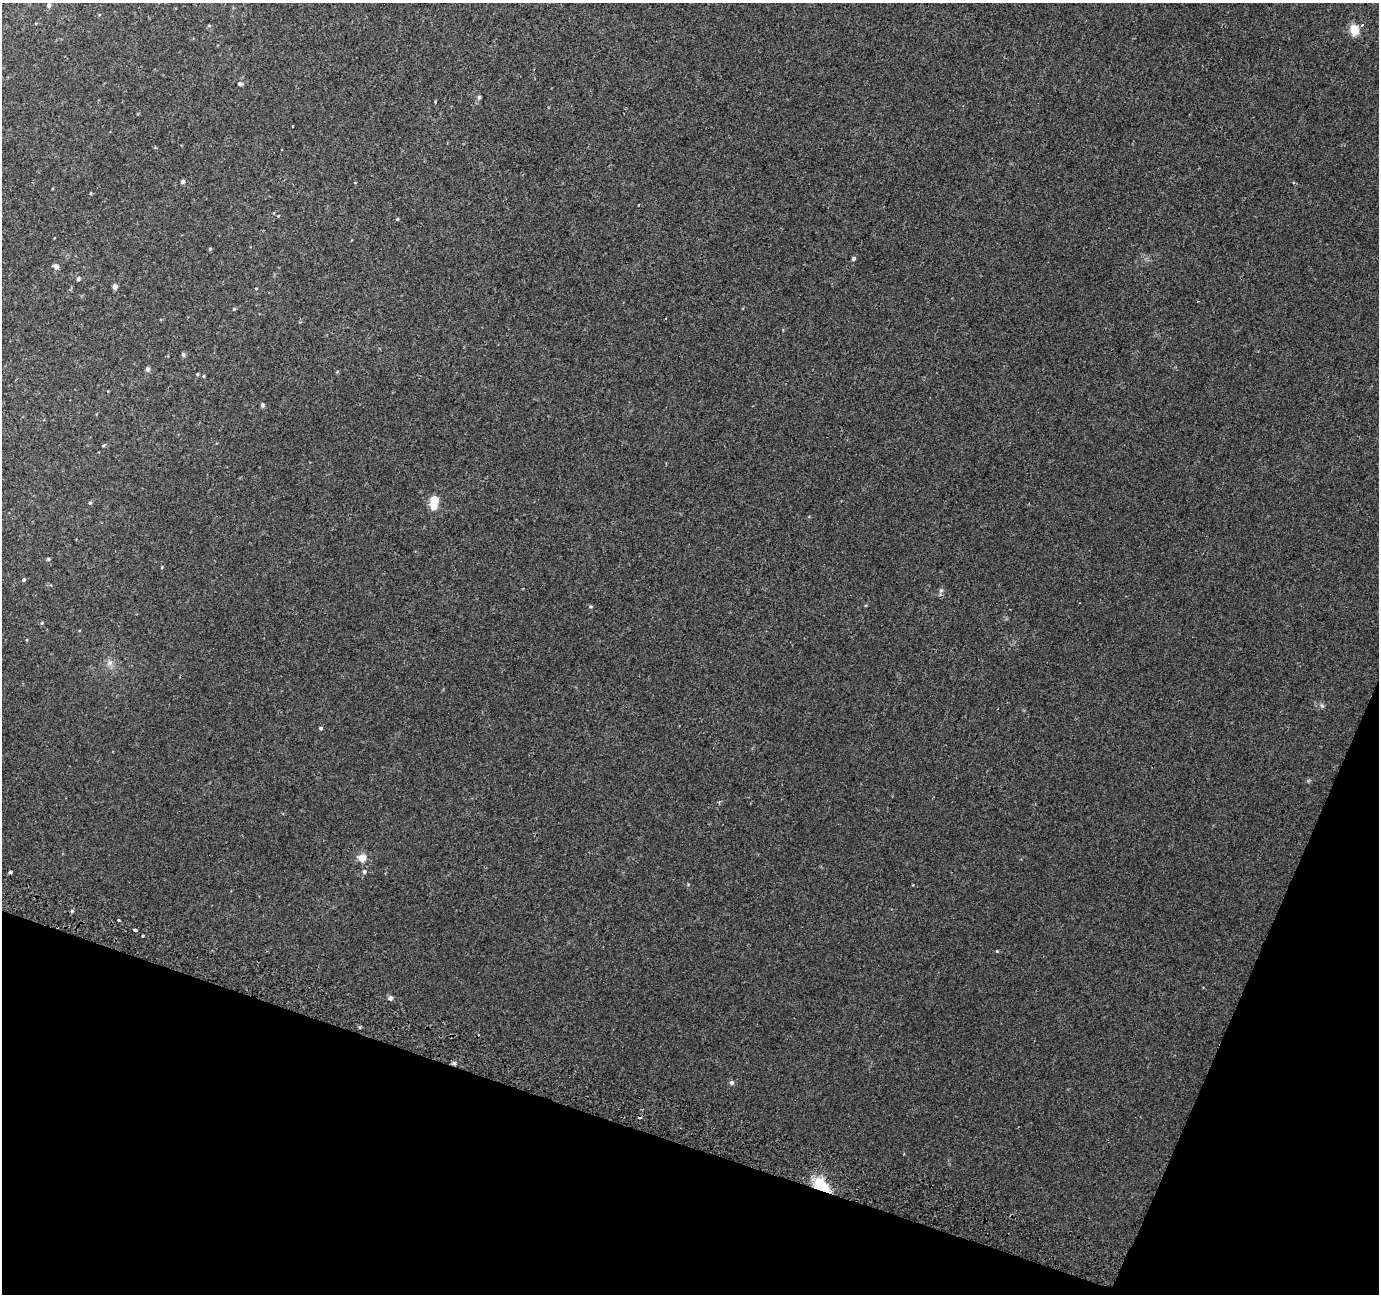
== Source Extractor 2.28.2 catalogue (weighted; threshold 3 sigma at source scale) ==
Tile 15 of 4 x 4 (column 3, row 4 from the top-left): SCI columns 2783-4159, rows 318-1609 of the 5553 x 5738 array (HDU 1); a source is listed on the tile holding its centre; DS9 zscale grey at full resolution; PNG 1381 x 1296 px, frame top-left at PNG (2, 3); no overlay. Shown black and unused: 17% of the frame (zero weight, under 2 of 3 exposures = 2% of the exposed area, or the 3 px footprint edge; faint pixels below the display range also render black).
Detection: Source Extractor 2.28.2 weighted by HDU 2 'WHT'; one run over the whole footprint, this tile lists its part. Background 0.0202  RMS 0.0046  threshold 0.0206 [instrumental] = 3 sigma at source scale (4.5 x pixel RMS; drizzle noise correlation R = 1.50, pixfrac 1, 0.0396/0.0396 arcsec/px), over >= 5 px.
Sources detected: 41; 2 cosmic-ray / hot-pixel residue — not listed; the other 39 listed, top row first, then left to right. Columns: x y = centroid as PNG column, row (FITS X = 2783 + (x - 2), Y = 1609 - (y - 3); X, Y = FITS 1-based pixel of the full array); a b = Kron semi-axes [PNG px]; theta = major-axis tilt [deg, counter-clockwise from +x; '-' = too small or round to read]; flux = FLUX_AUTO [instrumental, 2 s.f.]
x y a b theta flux
49 5 5 5 - 1.1
209 25 5 3 - 0.42
1362 25 3 3 - 1.9
1354 29 9 7 -75 7.6
240 84 6 5 - 0.81
479 97 5 5 - 0.77
183 182 5 5 - 0.91
397 219 4 4 - 0.41
210 249 5 4 - 0.5
853 259 5 4 - 0.96
56 266 7 6 - 1.6
78 279 4 4 - 1
115 286 4 4 - 3.1
256 288 4 2 - 0.31
183 354 6 5 - 0.88
147 369 6 5 - 1
197 374 4 4 - 0.46
203 376 5 3 - 0.4
263 405 6 4 -51 0.8
103 445 5 3 - 0.43
434 502 13 7 -88 9.8
90 503 5 5 - 0.58
48 559 5 4 - 0.5
23 580 4 4 - 0.69
941 590 6 5 - 0.85
591 606 5 4 - 0.58
42 623 5 4 - 0.41
110 663 8 7 - 1.8
321 728 4 4 - 0.65
362 858 12 10 -10 3.8
364 871 6 5 - 0.79
10 872 4 3 - 0.73
119 920 3 3 - 0.73
135 930 4 3 - 3.8
143 936 3 3 - 1.6
390 998 7 6 - 1.1
454 1063 6 4 -18 0.72
732 1082 6 6 - 0.97
821 1185 21 13 -41 12
Overlapping masked pixels (flux is a lower limit): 1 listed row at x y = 821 1185